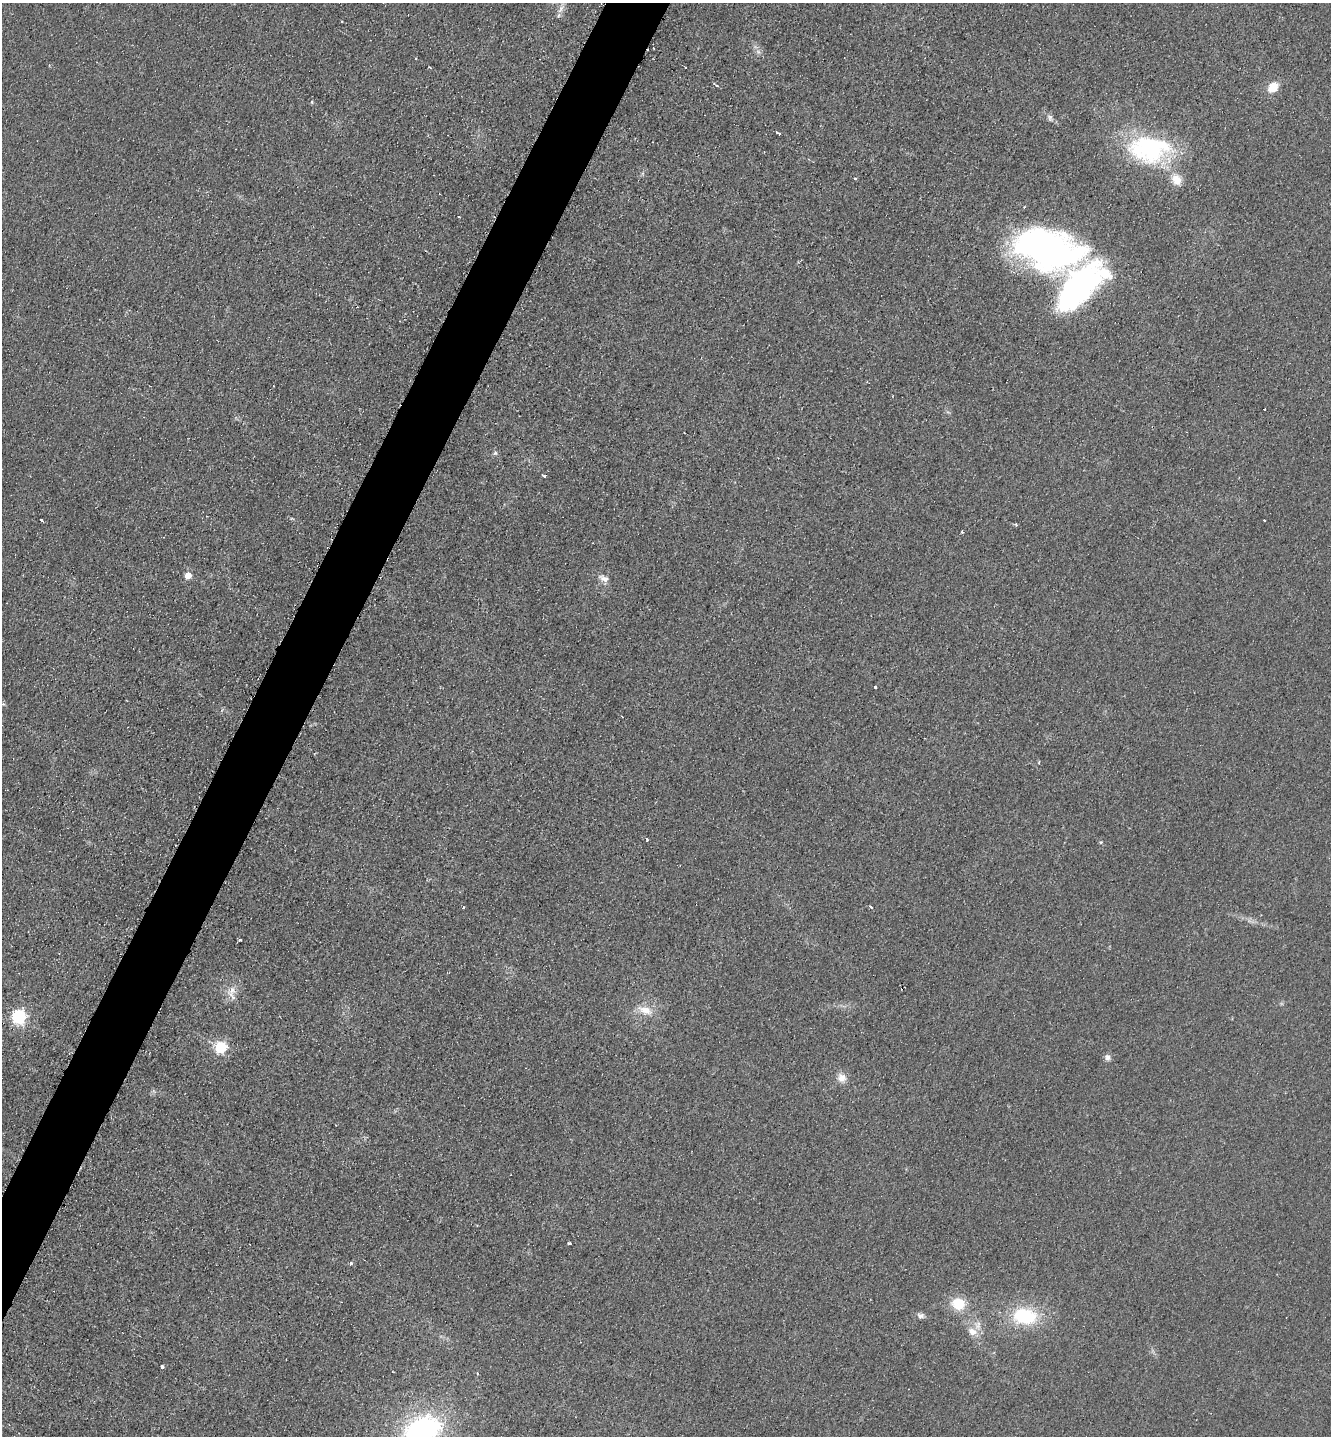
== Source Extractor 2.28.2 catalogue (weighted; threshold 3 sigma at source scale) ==
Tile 7 of 4 x 4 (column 3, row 2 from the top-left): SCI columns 2951-4279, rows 2879-4312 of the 5764 x 5754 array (HDU 1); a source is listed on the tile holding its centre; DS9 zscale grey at full resolution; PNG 1333 x 1438 px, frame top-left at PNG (2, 3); no overlay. Shown black and unused: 4% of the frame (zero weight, under 2 of 3 exposures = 1% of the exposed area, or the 3 px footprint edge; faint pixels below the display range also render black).
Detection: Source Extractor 2.28.2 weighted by HDU 2 'WHT'; one run over the whole footprint, this tile lists its part. Background 0.0374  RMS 0.0093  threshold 0.0417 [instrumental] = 3 sigma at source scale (4.5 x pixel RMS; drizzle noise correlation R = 1.50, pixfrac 1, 0.05/0.05 arcsec/px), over >= 5 px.
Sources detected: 49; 6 cosmic-ray / hot-pixel residue — not listed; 2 inside a brighter listed object's ellipse — not listed separately; the other 41 listed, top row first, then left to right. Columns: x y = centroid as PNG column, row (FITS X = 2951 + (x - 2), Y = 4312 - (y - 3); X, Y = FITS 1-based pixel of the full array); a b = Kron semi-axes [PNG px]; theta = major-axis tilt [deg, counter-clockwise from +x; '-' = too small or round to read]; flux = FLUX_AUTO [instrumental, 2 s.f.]
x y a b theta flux
561 9 15 5 57 5
430 67 4 3 - 0.88
717 86 4 4 - 2.1
1273 87 10 8 41 16
312 102 5 3 - 0.91
1050 118 10 6 -73 3
778 133 5 3 - 3
1149 149 51 32 -2 120
1177 180 16 12 -60 12
458 217 3 3 - 1.2
1047 249 65 37 -14 380
1264 409 3 2 - 0.85
495 453 6 5 - 1.8
544 476 4 3 - 2.5
41 520 3 3 - 4.5
1264 520 2 2 - 1
1016 525 5 3 - 1.2
962 532 3 3 - 1.6
188 576 6 5 - 9.5
604 578 15 8 -26 5.6
875 687 3 3 - 3.7
1039 762 4 3 - 0.94
647 840 4 3 - 1.1
1101 842 5 3 - 0.89
463 907 3 3 - 2.4
871 907 3 3 - 5.3
240 940 4 3 - 2
232 990 14 9 64 8.7
645 1010 19 12 -19 14
18 1017 7 6 - 200
220 1047 6 6 - 110
1107 1057 8 7 - 3.4
842 1078 11 10 - 7.8
569 1243 3 3 - 3.1
351 1263 4 3 - 2.5
958 1304 15 14 - 21
921 1315 10 7 -10 3.4
1025 1316 24 16 -5 59
972 1332 12 9 -29 8.4
162 1367 3 3 - 13
423 1430 40 26 24 170
Isophote crosses this tile's border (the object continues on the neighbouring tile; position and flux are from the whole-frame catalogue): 1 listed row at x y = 423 1430